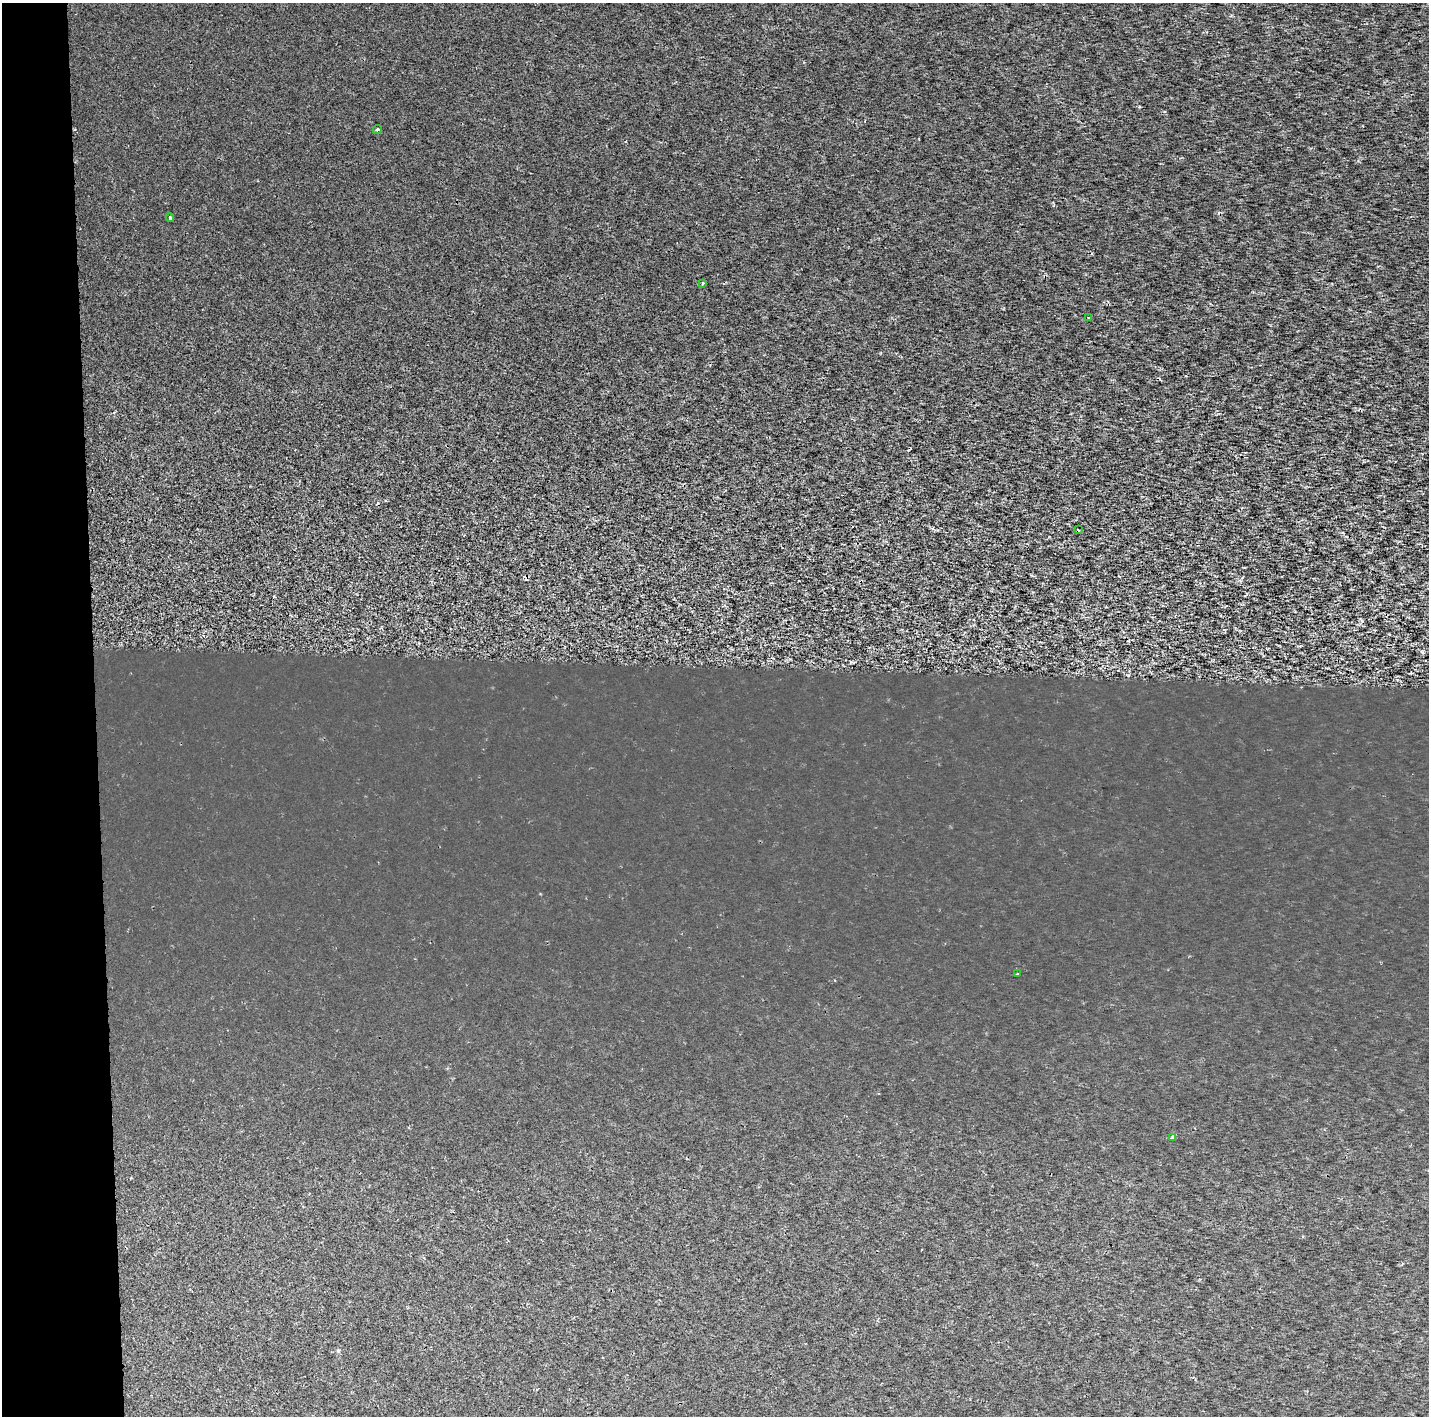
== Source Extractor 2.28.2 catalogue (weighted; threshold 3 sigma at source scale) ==
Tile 4 of 3 x 3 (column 1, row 2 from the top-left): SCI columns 2660-4086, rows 1415-2828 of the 7053 x 4355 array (HDU 1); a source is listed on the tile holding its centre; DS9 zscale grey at full resolution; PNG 1431 x 1418 px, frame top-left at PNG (2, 3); each listed source drawn as its Kron ellipse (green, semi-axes under 4 px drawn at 4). Shown black and unused: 7% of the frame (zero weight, under 2 of 3 exposures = <1% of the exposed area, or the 3 px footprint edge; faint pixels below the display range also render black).
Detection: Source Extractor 2.28.2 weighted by HDU 2 'WHT'; one run over the whole footprint, this tile lists its part. Background 1.73e-04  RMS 0.0022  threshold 0.0101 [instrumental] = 3 sigma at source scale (4.5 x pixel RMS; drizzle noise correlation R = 1.50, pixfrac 1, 0.0396/0.0396 arcsec/px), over >= 5 px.
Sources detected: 10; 3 cosmic-ray / hot-pixel residue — neither listed nor drawn; the other 7 listed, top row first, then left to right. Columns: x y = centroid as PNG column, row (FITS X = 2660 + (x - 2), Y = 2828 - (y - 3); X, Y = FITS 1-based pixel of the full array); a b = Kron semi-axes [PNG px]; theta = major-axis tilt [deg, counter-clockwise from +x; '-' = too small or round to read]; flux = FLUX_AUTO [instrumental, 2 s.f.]
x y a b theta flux
377 129 4 3 - 0.24
170 218 4 3 - 0.63
702 283 3 3 - 0.4
1089 318 3 2 - 0.2
1078 530 3 2 - 0.27
1017 974 3 3 - 0.24
1172 1137 4 3 - 0.94